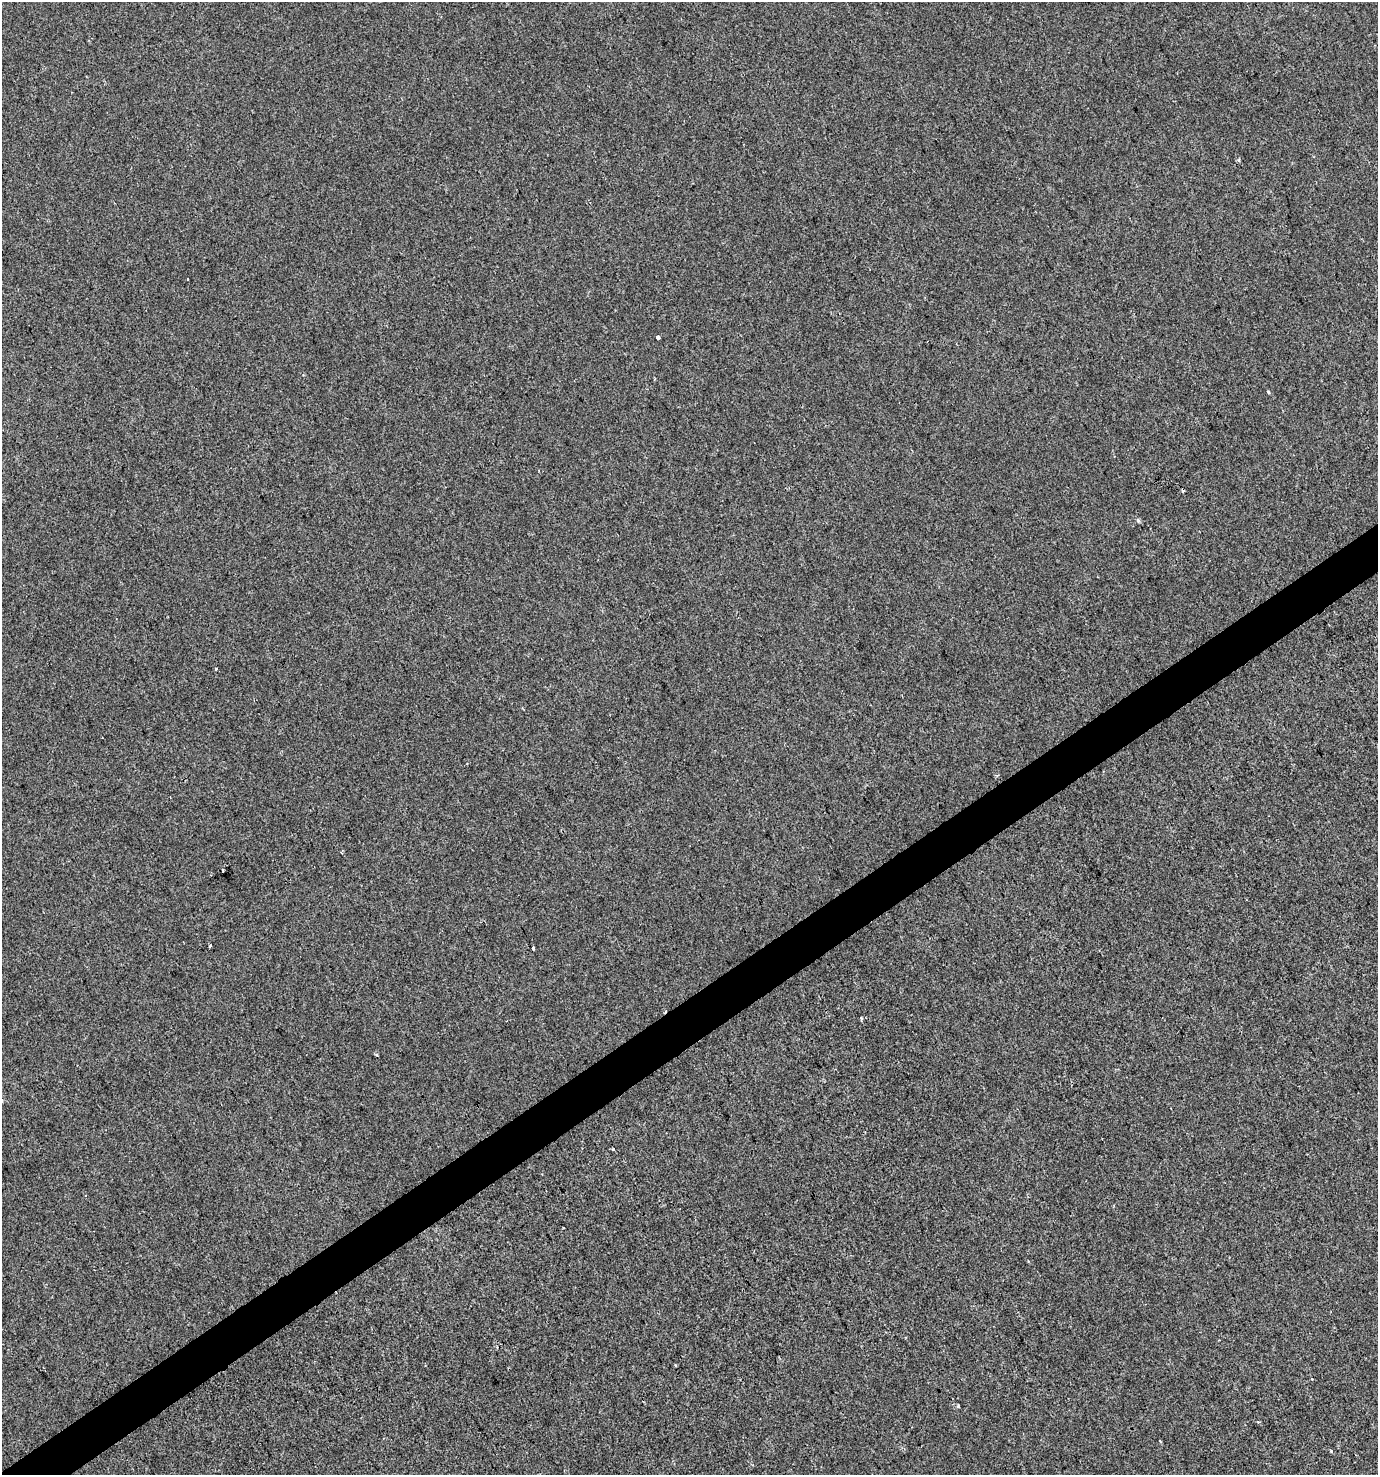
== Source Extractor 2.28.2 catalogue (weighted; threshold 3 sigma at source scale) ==
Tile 7 of 4 x 4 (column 3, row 2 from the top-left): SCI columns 2872-4247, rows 2948-4420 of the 5803 x 5892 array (HDU 1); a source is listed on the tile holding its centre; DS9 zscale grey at full resolution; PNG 1380 x 1477 px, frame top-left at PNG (2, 2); no overlay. Shown black and unused: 3% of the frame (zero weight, under 2 of 3 exposures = <1% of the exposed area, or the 3 px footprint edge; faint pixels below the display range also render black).
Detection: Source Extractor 2.28.2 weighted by HDU 2 'WHT'; one run over the whole footprint, this tile lists its part. Background 5.08e-05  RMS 0.0042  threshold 0.0189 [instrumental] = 3 sigma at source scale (4.5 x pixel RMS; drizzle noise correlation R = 1.50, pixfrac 1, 0.0396/0.0396 arcsec/px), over >= 5 px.
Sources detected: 17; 3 cosmic-ray / hot-pixel residue — not listed; the other 14 listed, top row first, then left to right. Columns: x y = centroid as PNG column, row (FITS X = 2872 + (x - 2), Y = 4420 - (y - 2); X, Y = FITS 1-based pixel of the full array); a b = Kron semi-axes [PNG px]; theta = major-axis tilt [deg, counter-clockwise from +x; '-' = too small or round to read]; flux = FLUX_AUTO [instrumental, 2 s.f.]
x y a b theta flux
187 279 3 2 - 0.47
658 338 3 3 - 17
1268 392 4 3 - 0.67
1138 520 4 4 - 1.2
216 668 3 3 - 1.4
342 852 5 2 - 0.41
223 870 2 2 - 0.35
533 948 3 2 - 0.5
861 1018 5 3 - 0.43
613 1149 3 3 - 1.7
958 1406 3 3 - 2.8
1258 1422 3 3 - 0.38
1160 1441 3 2 - 0.41
1331 1451 4 3 - 0.38